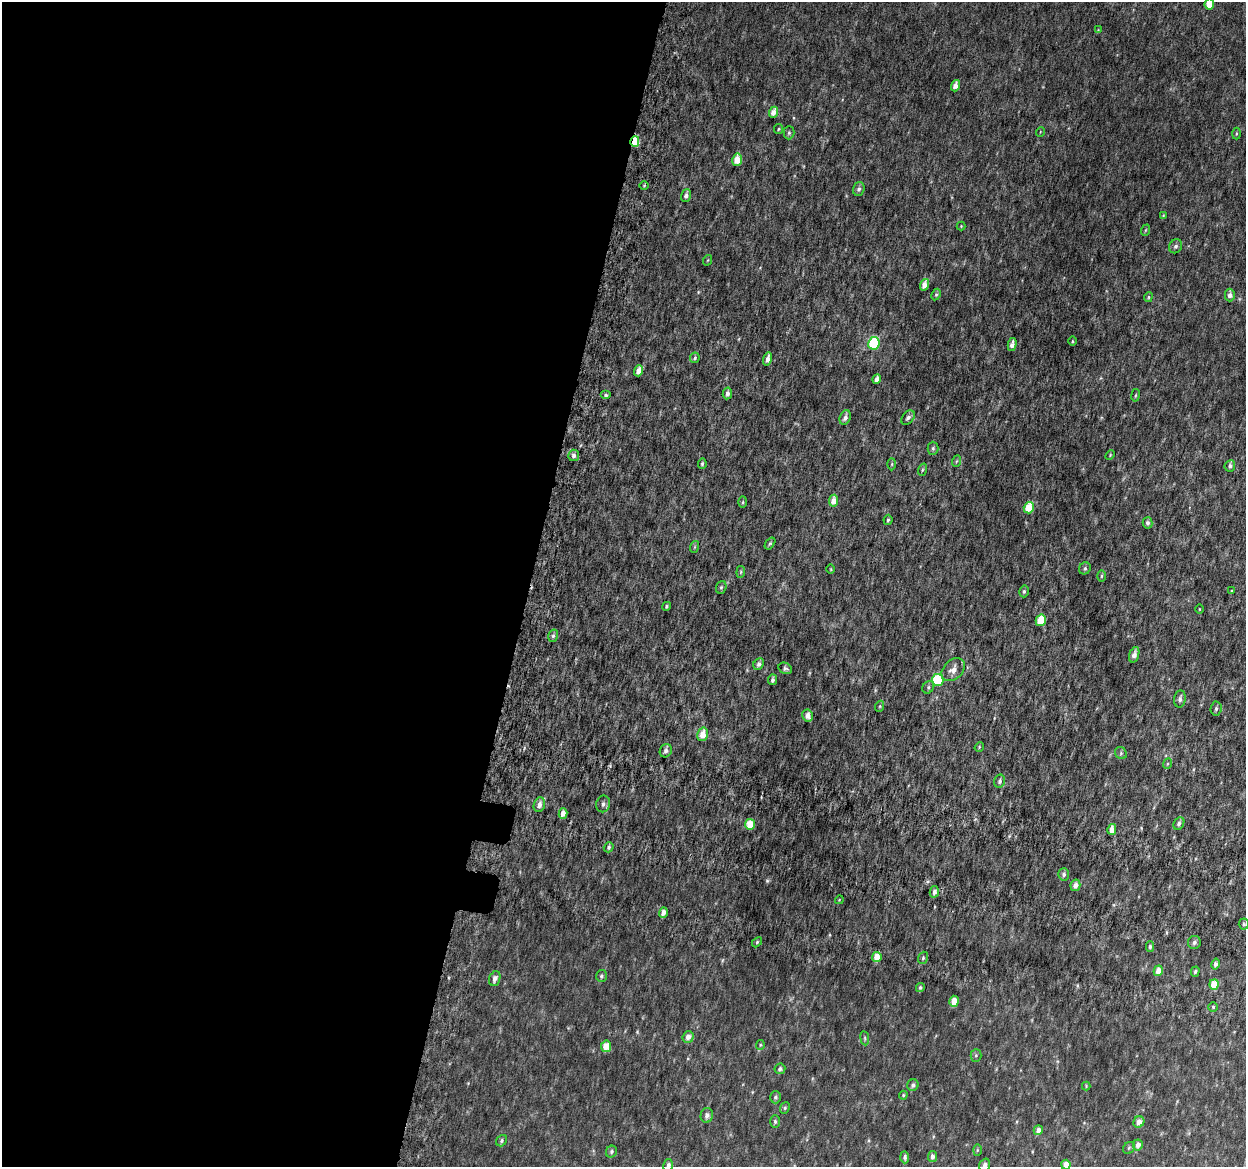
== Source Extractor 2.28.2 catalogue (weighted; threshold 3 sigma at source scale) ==
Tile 5 of 4 x 4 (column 1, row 2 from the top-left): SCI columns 50-1293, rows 2640-3804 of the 5084 x 5337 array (HDU 1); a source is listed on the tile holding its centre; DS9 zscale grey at full resolution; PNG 1248 x 1169 px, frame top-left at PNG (2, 2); each listed source drawn as its Kron ellipse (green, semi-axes under 4 px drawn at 4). Shown black and unused: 43% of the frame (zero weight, under 6 of 12 exposures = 5% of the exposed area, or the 3 px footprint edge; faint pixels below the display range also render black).
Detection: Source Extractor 2.28.2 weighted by HDU 2 'WHT'; one run over the whole footprint, this tile lists its part. Background 0.00184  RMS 0.0014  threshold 0.00563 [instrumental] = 3 sigma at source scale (4.09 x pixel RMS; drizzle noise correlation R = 1.36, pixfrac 0.8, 0.0396/0.0396 arcsec/px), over >= 5 px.
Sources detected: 130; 1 too faint to see at this stretch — neither listed nor drawn; the other 129 listed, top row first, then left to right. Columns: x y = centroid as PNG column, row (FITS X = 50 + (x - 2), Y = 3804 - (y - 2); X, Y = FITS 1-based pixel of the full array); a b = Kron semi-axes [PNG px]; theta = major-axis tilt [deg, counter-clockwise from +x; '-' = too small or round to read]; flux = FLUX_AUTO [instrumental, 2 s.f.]
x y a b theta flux
1209 4 5 5 - 2.3
1098 30 4 4 - 0.097
955 86 6 4 71 0.66
773 112 5 4 - 0.94
779 129 5 4 - 0.14
1040 132 5 3 - 0.087
789 133 6 5 - 0.21
1236 134 6 3 90 0.13
635 141 5 4 - 4.1
737 160 6 5 - 2
644 185 5 3 - 0.11
859 189 7 6 - 0.35
686 195 6 4 72 0.42
1163 215 4 4 - 0.12
961 226 4 4 - 0.12
1146 230 6 3 69 0.12
1176 246 7 6 - 0.35
708 260 5 3 - 0.1
924 285 6 4 70 1
936 294 6 4 63 0.17
1230 295 6 5 - 0.6
1148 297 5 4 - 0.14
1072 341 5 3 - 0.13
874 343 6 5 - 9.4
1012 345 6 4 77 0.61
695 358 5 4 - 0.24
768 359 7 4 76 0.64
639 371 5 4 - 1.1
877 379 4 4 - 0.63
727 393 6 4 80 0.41
606 395 5 4 - 0.24
1135 395 6 3 81 0.14
845 417 7 5 67 0.52
908 418 8 5 49 0.4
933 448 6 5 - 0.23
574 455 5 5 - 0.37
1110 455 5 3 - 0.12
957 461 6 3 69 0.14
702 464 5 3 - 0.21
892 464 6 4 89 0.16
1230 466 6 5 - 0.37
922 470 6 3 71 0.13
834 501 6 5 - 1.3
743 502 6 4 88 0.16
1029 508 6 5 - 2.7
888 520 5 4 - 0.2
1147 523 5 5 - 0.28
770 543 7 4 53 0.18
694 547 6 4 70 0.16
1085 568 6 5 - 0.26
831 569 4 3 - 0.11
741 572 6 4 83 0.16
1101 576 6 4 89 0.16
721 587 6 5 - 0.21
1024 591 6 4 75 0.24
1232 591 4 3 - 0.13
667 606 4 4 - 0.19
1199 609 4 3 - 0.09
1041 620 6 5 - 2.7
553 636 6 5 - 0.25
1134 655 8 5 72 0.7
759 664 6 5 - 0.36
785 668 7 5 -29 0.29
953 670 13 9 45 1
773 680 5 3 - 0.32
938 680 6 5 - 5.9
928 687 6 5 - 0.24
1180 699 8 5 81 0.41
880 706 5 3 - 0.14
1216 709 7 5 85 0.27
808 716 6 5 - 0.75
703 734 7 5 75 1.5
979 747 5 4 - 0.13
666 751 7 6 - 0.41
1121 753 6 5 - 0.24
1167 764 5 3 - 0.14
999 781 6 5 - 0.3
603 804 8 7 - 0.45
539 805 7 5 70 0.72
563 813 5 4 - 0.85
1179 823 7 5 62 0.32
750 824 5 5 - 2.2
1112 829 5 4 - 1.1
609 847 5 4 - 0.24
1064 874 6 5 - 0.34
1075 885 6 5 - 0.66
934 892 6 4 77 0.43
839 900 4 3 - 0.098
663 913 5 4 - 0.64
1244 924 5 5 - 0.19
757 942 6 4 46 0.18
1194 942 6 6 - 0.37
1150 946 5 4 - 0.24
877 957 5 5 - 1.7
923 958 6 4 69 0.22
1215 964 5 4 - 0.39
1158 971 5 4 - 1.2
1195 972 5 4 - 0.21
601 976 6 5 - 0.25
495 979 8 5 72 0.66
1214 984 5 4 - 2
920 987 4 4 - 0.24
954 1001 5 4 - 1.6
1213 1007 4 4 - 0.18
688 1037 6 5 - 0.85
865 1038 7 3 -82 0.15
760 1045 5 4 - 0.15
606 1046 6 5 - 1.6
976 1055 6 5 - 0.22
780 1069 5 5 - 0.34
913 1085 6 5 - 0.38
1086 1086 4 4 - 0.12
903 1095 4 3 - 0.14
776 1097 6 5 - 0.26
785 1108 6 4 68 0.19
707 1115 7 6 - 0.6
775 1122 6 5 - 0.25
1139 1122 6 5 - 0.9
1038 1130 5 4 - 0.74
502 1141 6 5 - 0.26
1138 1145 5 5 - 0.72
1129 1148 6 5 - 0.21
977 1150 6 4 89 0.17
611 1152 6 5 - 0.27
905 1157 6 4 -88 0.31
932 1157 5 4 - 0.5
668 1165 6 4 76 0.48
985 1165 6 5 - 0.57
1066 1165 5 4 - 1.4
Overlapping masked pixels (flux is a lower limit): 1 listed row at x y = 635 141
Isophote crosses this tile's border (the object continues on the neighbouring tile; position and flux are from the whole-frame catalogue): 4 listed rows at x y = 1209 4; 668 1165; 985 1165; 1066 1165
Unlisted compact peaks at least as high as the median listed source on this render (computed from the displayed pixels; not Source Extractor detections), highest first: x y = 767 881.